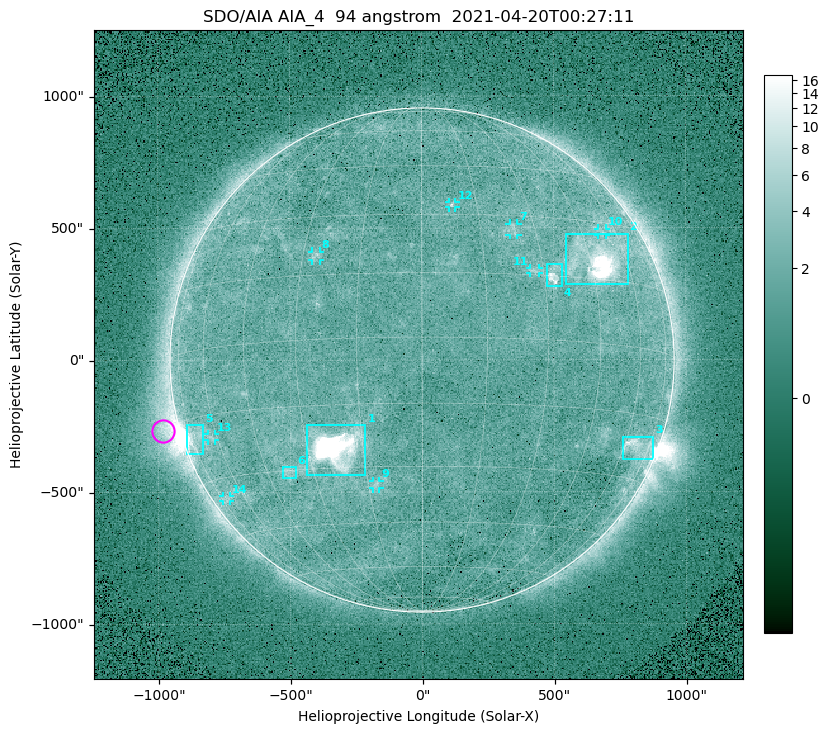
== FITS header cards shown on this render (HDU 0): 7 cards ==
TELESCOP= 'SDO/AIA '
INSTRUME= 'AIA_4   '
WAVELNTH=                   94
WAVEUNIT= 'angstrom'
DATE-OBS= '2021-04-20T00:27:11.12'
CTYPE1  = 'HPLN-TAN'
CTYPE2  = 'HPLT-TAN'

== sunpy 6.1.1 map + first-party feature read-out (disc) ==
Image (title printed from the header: SDO/AIA AIA_4  94 angstrom  2021-04-20T00:27:11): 512 x 512 px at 4.8 arcsec/px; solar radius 955 arcsec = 199 px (full disc in frame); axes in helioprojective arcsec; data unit not stated in the header (colour bar unlabelled)
Orientation: roll -0.138 deg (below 1 deg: not rotated)
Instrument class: DISC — disc imager (sunpy class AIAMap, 94 A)
Bright regions (active regions / flare kernels): reference = the median radial profile (limb darkening/brightening removed); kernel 5 px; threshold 5 sigma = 2.43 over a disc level ~1.71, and >= 1.15x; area >= 9 px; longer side >= 5 px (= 24 arcsec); searched inside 0.97 R_sun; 14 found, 14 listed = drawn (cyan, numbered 1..; 8 of them under ~33 arcsec drawn as corner ticks so the feature stays visible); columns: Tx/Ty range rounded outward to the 10 arcsec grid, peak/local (2 s.f.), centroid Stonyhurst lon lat
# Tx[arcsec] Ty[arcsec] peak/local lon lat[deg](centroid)
1 -440..-210 -440..-240 524 -22 -25
2 540..780 280..480 31 +48 +20
3 760..880 -380..-290 4.6 +67 -22
4 470..530 280..360 5.9 +33 +15
5 -900..-830 -360..-240 6.9 -72 -19
6 -530..-480 -450..-400 2.9 -38 -30
7 330..370 470..520 2.9 +24 +26
8 -420..-380 380..410 3.1 -26 +20
9 -190..-160 -490..-450 3.1 -13 -35
10 670..700 470..500 2.6 +54 +27
11 410..450 330..350 2.8 +28 +16
12 100..130 580..600 2.9 +8 +33
13 -810..-780 -300..-280 2.6 -63 -20
14 -760..-730 -540..-510 2.3 -71 -35
Off-limb structures (1.02-1.3 R_sun): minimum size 50 px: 6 found; the strongest spans PA ~85..115 deg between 1.02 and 1.22 R_sun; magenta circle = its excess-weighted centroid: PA ~105 deg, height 1.06 R_sun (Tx ~-980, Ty ~-270 arcsec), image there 4.9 x the reference